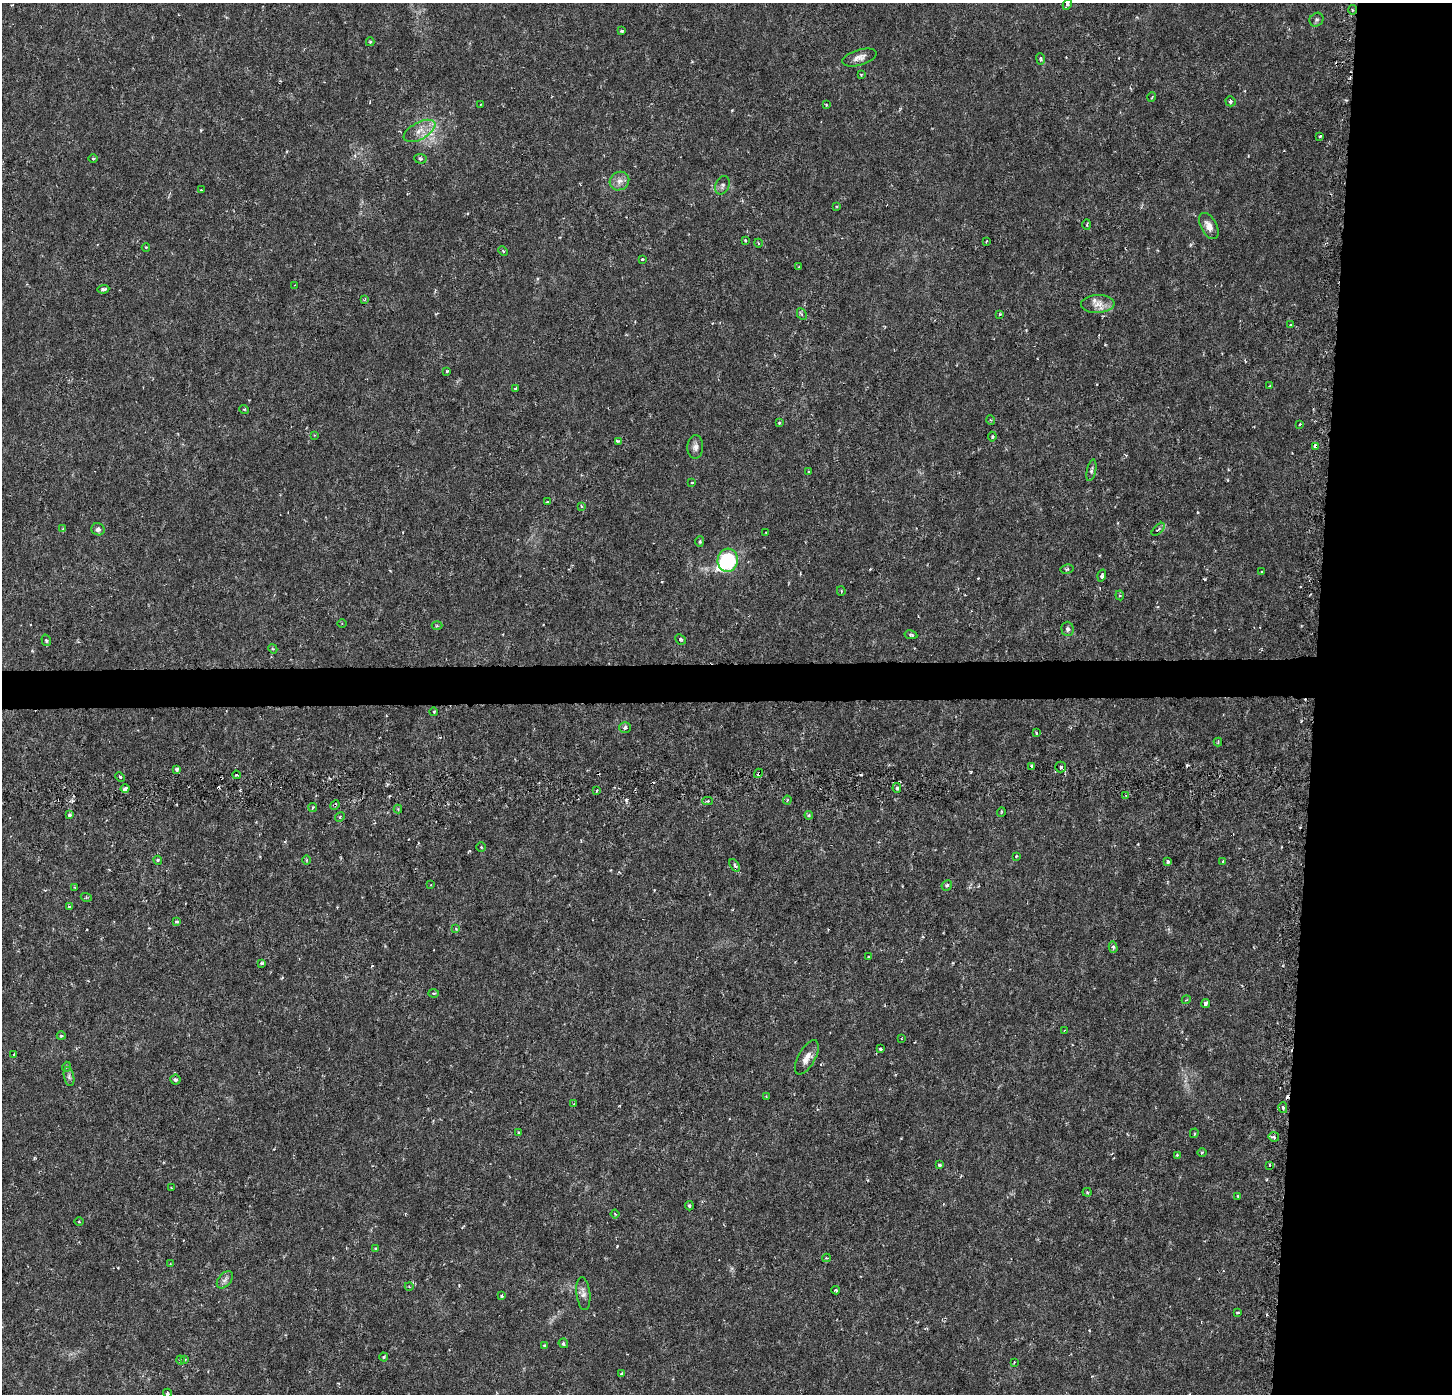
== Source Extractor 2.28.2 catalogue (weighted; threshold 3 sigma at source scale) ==
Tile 6 of 3 x 3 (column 3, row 2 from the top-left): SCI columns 2935-4384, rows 1707-3098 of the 4384 x 4706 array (HDU 1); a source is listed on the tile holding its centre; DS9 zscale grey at full resolution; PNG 1454 x 1396 px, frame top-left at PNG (2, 3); each listed source drawn as its Kron ellipse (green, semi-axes under 4 px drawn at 4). Shown black and unused: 12% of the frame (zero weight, under 3 of 6 exposures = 4% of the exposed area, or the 3 px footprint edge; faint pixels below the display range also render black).
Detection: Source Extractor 2.28.2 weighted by HDU 2 'WHT'; one run over the whole footprint, this tile lists its part. Background 8.99e-04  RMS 8.5e-04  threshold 0.00348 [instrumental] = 3 sigma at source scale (4.09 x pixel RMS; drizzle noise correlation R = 1.36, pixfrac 0.8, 0.0396/0.0396 arcsec/px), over >= 5 px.
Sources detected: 164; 1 inside a brighter object's white glare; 6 cosmic-ray / hot-pixel residue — neither listed nor drawn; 1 inside a brighter listed object's ellipse — not listed separately; the other 156 listed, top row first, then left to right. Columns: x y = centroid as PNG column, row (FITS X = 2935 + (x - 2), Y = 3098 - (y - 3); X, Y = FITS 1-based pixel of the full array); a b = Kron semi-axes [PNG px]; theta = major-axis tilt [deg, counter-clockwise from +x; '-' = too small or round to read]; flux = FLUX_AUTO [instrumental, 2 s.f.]
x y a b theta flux
1067 4 5 4 - 0.19
1352 10 5 3 - 0.093
1316 20 7 6 - 0.18
622 31 4 3 - 0.098
370 42 4 3 - 0.11
859 57 17 8 17 0.53
1041 59 6 4 -83 0.15
861 75 4 4 - 0.082
1152 97 5 3 - 0.065
1230 101 5 5 - 0.15
481 105 3 3 - 0.066
826 105 4 3 - 0.067
419 131 17 8 28 0.83
1320 136 3 3 - 0.088
93 158 4 3 - 0.063
420 159 6 4 -5 0.14
619 181 10 9 - 0.52
722 185 9 6 67 0.24
201 190 3 2 - 0.053
837 206 3 2 - 0.059
1087 225 5 3 - 0.087
1209 226 14 8 -60 0.61
745 240 3 3 - 0.077
986 241 3 2 - 0.097
758 243 4 3 - 0.078
146 247 4 3 - 0.073
503 251 5 3 - 0.089
642 259 3 2 - 0.09
799 267 3 3 - 0.11
295 285 3 2 - 0.06
103 289 6 4 8 0.17
365 299 4 3 - 0.078
1098 304 16 9 3 0.75
802 314 6 4 -63 0.13
1000 314 3 3 - 0.088
1291 325 3 3 - 0.14
447 371 3 2 - 0.086
1269 386 4 2 - 0.059
515 388 3 3 - 0.12
244 409 5 3 - 0.073
991 420 5 3 - 0.077
779 423 4 3 - 0.072
1300 424 3 2 - 0.069
314 435 4 3 - 0.061
992 437 5 3 - 0.088
618 441 4 2 - 0.11
1316 446 4 4 - 1.1
695 447 12 8 89 0.39
1091 470 11 4 78 0.2
808 471 3 2 - 0.071
692 482 4 2 - 0.074
547 502 3 2 - 0.07
581 506 3 3 - 0.13
63 529 3 3 - 0.13
98 529 6 6 - 0.24
1158 529 8 3 44 0.11
766 533 3 2 - 0.067
700 541 5 4 - 0.1
728 560 12 10 84 6.2
1067 569 6 5 - 0.12
1262 572 3 2 - 0.087
1102 576 6 4 72 0.19
841 591 5 3 - 0.092
1120 595 5 4 - 0.11
342 624 4 3 - 0.068
437 626 5 3 - 0.099
1068 629 7 6 - 0.22
911 635 6 4 -10 0.15
680 639 5 4 - 0.17
46 640 6 4 -74 0.15
273 649 5 3 - 0.088
434 712 4 3 - 0.062
625 727 6 5 - 0.23
1036 733 3 2 - 0.069
1218 742 4 4 - 0.086
1032 766 4 3 - 0.099
1061 767 5 5 - 0.16
177 769 4 4 - 0.16
759 773 5 4 - 0.17
236 775 4 3 - 0.13
120 777 5 3 - 0.089
125 788 4 3 - 0.33
897 788 5 4 - 0.22
597 791 3 2 - 0.1
1126 795 3 3 - 0.081
787 800 4 4 - 0.11
708 801 5 4 - 0.13
335 805 5 4 - 0.12
313 807 4 3 - 0.1
398 809 4 4 - 0.083
1001 812 5 3 - 0.076
69 815 4 3 - 0.2
809 815 4 4 - 0.097
340 817 5 4 - 0.12
481 847 5 5 - 0.12
1016 856 3 3 - 0.064
158 860 4 4 - 0.12
306 860 5 3 - 0.088
1223 861 3 3 - 0.099
1168 862 3 3 - 0.22
735 865 7 4 -54 0.17
431 885 3 2 - 0.062
947 885 5 5 - 0.15
74 887 3 2 - 0.054
86 897 5 3 - 0.086
69 907 3 3 - 0.18
176 922 3 3 - 0.25
456 929 4 3 - 0.073
1113 947 5 4 - 0.15
868 957 4 3 - 0.094
262 963 3 3 - 0.21
434 993 5 3 - 0.1
1186 1000 4 3 - 0.078
1206 1003 4 3 - 0.42
1065 1030 3 2 - 0.053
61 1036 4 4 - 0.1
901 1039 3 2 - 0.08
880 1049 4 3 - 0.17
14 1054 4 2 - 0.069
807 1057 19 8 61 0.7
66 1067 5 3 - 0.088
69 1076 10 5 -79 0.21
175 1080 5 5 - 0.14
766 1096 4 3 - 0.063
574 1104 3 2 - 0.073
1283 1108 5 4 - 0.15
518 1132 4 3 - 0.094
1194 1133 5 3 - 0.092
1274 1137 5 5 - 0.19
1202 1152 4 3 - 0.073
1177 1155 3 3 - 0.13
939 1165 3 3 - 0.24
1270 1165 3 2 - 0.092
171 1188 3 2 - 0.066
1087 1192 4 4 - 0.099
1238 1196 3 2 - 0.099
689 1206 5 3 - 0.1
615 1214 4 3 - 0.078
79 1222 4 3 - 0.068
375 1248 4 3 - 0.074
826 1258 4 3 - 0.086
170 1264 3 2 - 0.058
225 1280 10 6 50 0.3
409 1287 4 3 - 0.072
836 1290 4 3 - 0.1
583 1294 16 7 -83 0.46
502 1296 3 3 - 0.27
1237 1313 3 3 - 0.13
563 1343 5 4 - 0.15
544 1345 4 4 - 0.11
384 1357 4 4 - 0.092
185 1359 3 3 - 0.078
180 1360 4 3 - 0.077
1014 1362 3 2 - 0.057
621 1374 4 3 - 0.1
167 1393 4 3 - 0.11
Overlapping masked pixels (flux is a lower limit): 3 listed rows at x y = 1316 446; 759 773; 335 805
Isophote crosses this tile's border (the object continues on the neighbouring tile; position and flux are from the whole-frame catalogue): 2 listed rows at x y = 1067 4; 167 1393
Unlisted compact peaks at least as high as the median listed source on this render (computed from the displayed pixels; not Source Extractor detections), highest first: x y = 617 1246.